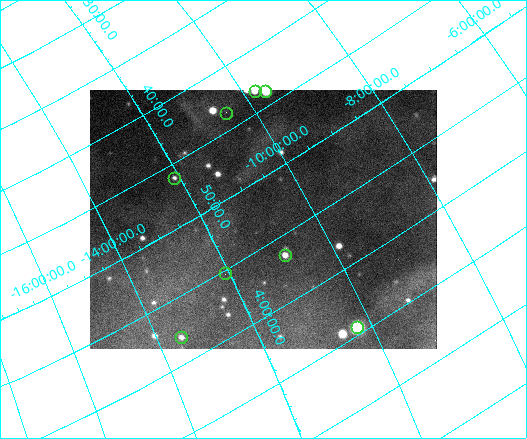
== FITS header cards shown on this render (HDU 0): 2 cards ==
NAXIS1  =                  347
NAXIS2  =                  259

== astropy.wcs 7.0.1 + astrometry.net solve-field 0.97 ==
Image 347 x 259 px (HDU 0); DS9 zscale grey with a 90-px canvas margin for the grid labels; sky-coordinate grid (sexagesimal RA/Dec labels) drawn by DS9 from the SOLVED WCS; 8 Tycho-2 reference stars matched to detected sources circled (green)
Header WCS: none
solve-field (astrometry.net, Tycho-2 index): SOLVED blind (the file carries no WCS)
Solved WCS: RA---TAN-SIP/DEC--TAN-SIP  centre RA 03:53:01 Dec -10:54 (58.25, -10.91 deg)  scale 73.1 x 71.5 arcsec/px (non-square pixels)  FOV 422.7' x 308.8'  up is -62 deg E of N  parity flipped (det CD > 0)
(file carries no celestial WCS; the grid is the blind solution)
Tycho-2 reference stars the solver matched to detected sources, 8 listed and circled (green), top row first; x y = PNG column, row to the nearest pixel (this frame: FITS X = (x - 90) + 1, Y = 259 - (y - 90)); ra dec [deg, ICRS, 3 dp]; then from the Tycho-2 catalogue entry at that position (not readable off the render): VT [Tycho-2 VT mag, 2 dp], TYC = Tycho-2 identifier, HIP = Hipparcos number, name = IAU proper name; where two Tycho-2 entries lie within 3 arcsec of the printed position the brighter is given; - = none
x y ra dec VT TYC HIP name
255 91 55.812 -9.763 3.62 5303-1320-1 17378 Rana
265 91 55.940 -9.603 7.33 5303-262-1 17406 -
226 113 55.891 -10.486 5.62 5306-1181-1 17395 -
174 178 56.536 -12.102 4.61 5307-1357-1 17593 -
285 255 59.132 -10.853 6.62 5308-672-1 18440 -
225 273 58.817 -12.099 6.03 5308-1437-1 18339 -
357 327 61.111 -10.235 8.18 5308-679-1 19016 -
181 337 59.507 -13.509 3.13 5311-1285-1 18543 Zaurak